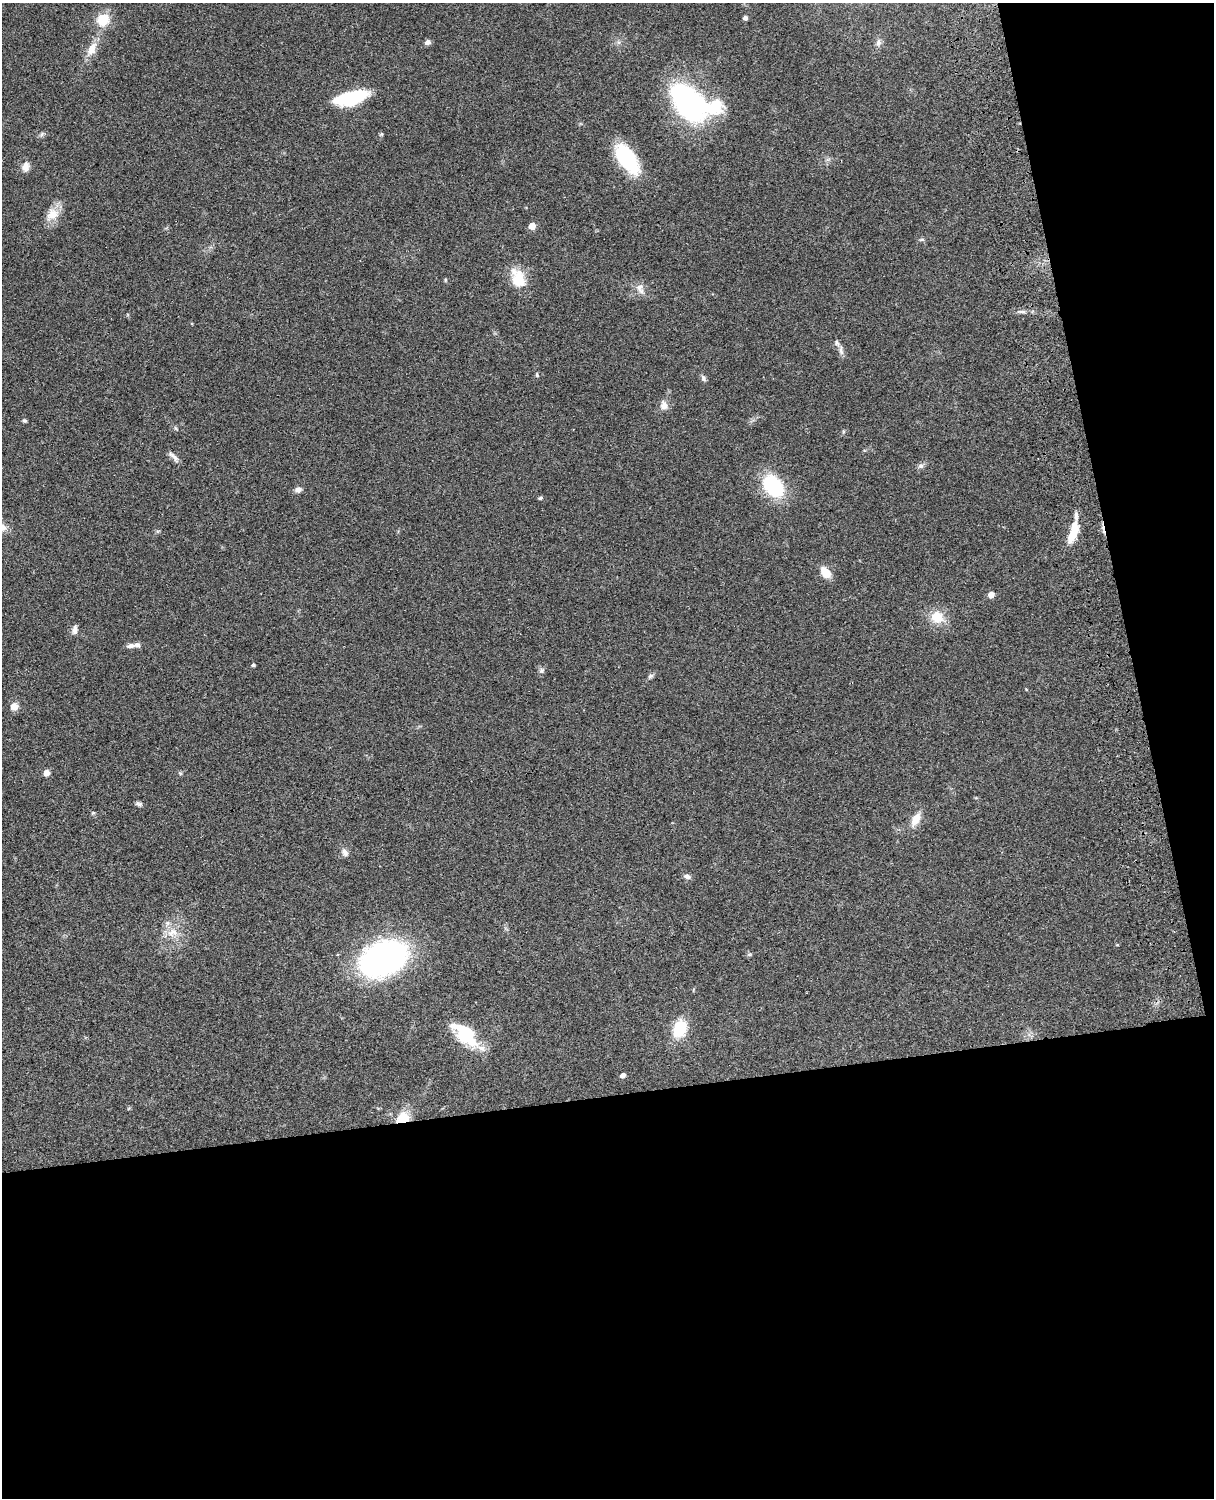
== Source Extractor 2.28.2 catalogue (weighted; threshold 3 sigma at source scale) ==
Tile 12 of 4 x 3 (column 4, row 3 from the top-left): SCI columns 3759-4970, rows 277-1772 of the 5088 x 4926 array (HDU 1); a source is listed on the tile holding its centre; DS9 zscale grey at full resolution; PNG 1216 x 1500 px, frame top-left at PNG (2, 3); no overlay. Shown black and unused: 33% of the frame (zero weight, under 3 of 4 exposures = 6% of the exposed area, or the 3 px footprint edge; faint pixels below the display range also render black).
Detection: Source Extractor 2.28.2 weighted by HDU 2 'WHT'; one run over the whole footprint, this tile lists its part. Background 0.09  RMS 0.0061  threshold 0.0276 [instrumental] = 3 sigma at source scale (4.5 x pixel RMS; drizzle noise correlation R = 1.50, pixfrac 1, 0.05/0.05 arcsec/px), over >= 5 px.
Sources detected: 54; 4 inside a brighter listed object's ellipse — not listed separately; the other 50 listed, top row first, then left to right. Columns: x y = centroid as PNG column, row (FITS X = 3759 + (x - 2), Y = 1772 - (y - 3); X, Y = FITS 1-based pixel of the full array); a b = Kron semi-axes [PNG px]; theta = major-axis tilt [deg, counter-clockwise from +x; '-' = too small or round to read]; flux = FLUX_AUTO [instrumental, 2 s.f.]
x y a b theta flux
745 18 5 4 - 1.7
103 20 15 13 25 12
427 42 7 6 - 2.1
878 42 11 7 78 2.3
92 49 17 9 66 7.5
351 98 30 11 15 43
688 102 46 26 -51 100
42 134 7 4 71 1
382 134 6 3 71 0.7
627 159 30 15 -56 46
25 167 12 9 79 4
52 214 18 13 37 8.9
532 226 5 5 - 9.5
922 239 6 4 -19 0.87
518 278 27 16 -66 14
445 280 6 4 89 0.61
639 287 9 7 35 3
1021 312 9 3 -13 1.3
841 350 15 5 -81 2.3
537 375 6 5 - 0.82
703 378 9 6 -62 1.5
664 405 11 9 -70 3.7
25 421 5 4 - 1.1
174 456 18 5 -42 2.5
920 466 7 5 44 1.4
773 486 23 16 -51 41
298 490 8 6 9 2.3
540 498 5 4 - 0.9
1075 527 19 11 -85 8.9
825 573 13 9 -54 8.1
991 595 5 4 - 5.3
937 617 15 14 - 11
75 630 12 6 82 2.6
131 646 12 6 6 2.5
253 665 4 4 - 1.1
541 670 7 7 - 1.5
650 676 8 5 27 1.4
14 707 10 9 - 3.8
46 773 7 6 - 3.2
139 804 10 5 -6 1.4
916 819 18 9 62 6.7
345 852 10 7 -60 2.6
687 876 9 6 -10 2
172 932 16 10 34 7.1
1117 945 5 3 - 0.5
383 959 49 32 28 150
680 1028 18 13 73 20
466 1034 31 16 -44 32
623 1075 5 4 - 2.7
403 1118 16 13 33 12
Overlapping masked pixels (flux is a lower limit): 1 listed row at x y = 403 1118